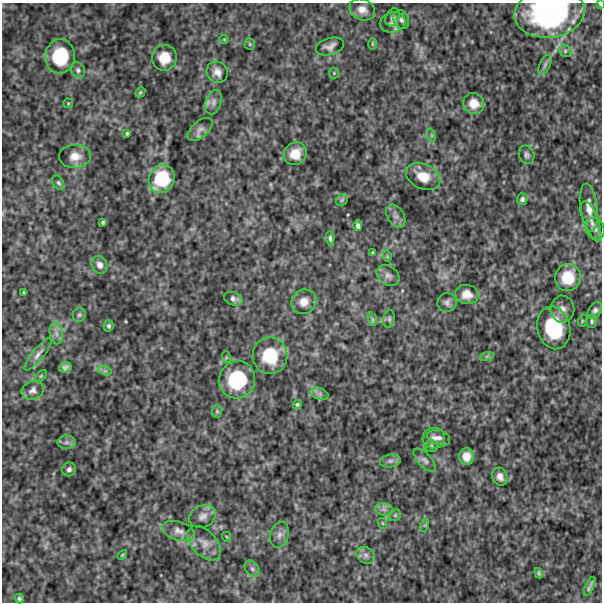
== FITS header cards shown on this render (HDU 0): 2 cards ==
NAXIS1  =                  600
NAXIS2  =                  600

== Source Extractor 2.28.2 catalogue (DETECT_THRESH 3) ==
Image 600 x 600 px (HDU 0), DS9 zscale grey, 1 PNG px = 1 image px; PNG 604 x 604 px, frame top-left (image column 1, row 600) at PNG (2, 3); each listed source drawn as its Kron ellipse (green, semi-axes under 4 px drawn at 4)
Background 509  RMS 130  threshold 385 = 3 sigma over >= 5 px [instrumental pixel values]
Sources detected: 95; all 95 listed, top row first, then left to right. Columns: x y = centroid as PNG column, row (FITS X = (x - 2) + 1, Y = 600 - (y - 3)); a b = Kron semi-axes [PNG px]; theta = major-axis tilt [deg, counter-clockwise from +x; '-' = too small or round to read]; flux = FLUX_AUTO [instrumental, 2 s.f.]
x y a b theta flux
600 4 4 3 - 8.5e+03
362 10 13 10 -23 7.0e+04
549 13 35 25 8 1.7e+06
393 17 9 6 62 2.5e+04
401 20 10 7 -67 3.2e+04
393 22 13 10 13 4.7e+04
224 39 4 4 - 8.4e+03
250 44 5 5 - 1.3e+04
372 44 6 4 90 9.3e+03
330 46 14 8 16 4.5e+04
565 51 6 5 - 2.2e+04
60 56 17 15 85 4.3e+05
164 58 13 12 - 1.6e+05
545 65 10 5 65 2.8e+04
78 70 8 6 -56 2.7e+04
217 72 11 10 - 5.8e+04
334 73 5 5 - 1.1e+04
140 92 5 4 - 1.1e+04
213 102 13 7 71 4.5e+04
68 103 5 4 - 9.8e+03
474 103 11 10 - 9.7e+04
200 129 15 8 40 4.8e+04
127 133 3 3 - 1.0e+04
431 135 7 4 -71 1.4e+04
295 154 12 11 - 1.3e+05
527 155 9 7 -67 2.9e+04
75 156 16 11 3 1.0e+05
423 177 18 12 -25 1.6e+05
162 179 14 12 62 3.5e+05
58 183 8 5 -58 1.7e+04
522 199 6 5 - 2.3e+04
342 200 6 5 - 1.5e+04
589 207 24 8 -83 1.1e+05
396 216 12 8 -58 4.5e+04
591 221 21 7 -70 7.4e+04
103 222 4 3 - 1.3e+04
358 225 5 4 - 2.5e+04
595 229 11 9 -67 5.2e+04
330 238 7 4 -85 2.1e+04
372 253 3 3 - 1.0e+04
387 256 6 3 -73 9.3e+03
100 265 9 7 -63 5.0e+04
388 275 12 9 -37 4.7e+04
568 277 13 13 - 2.3e+05
24 293 3 3 - 9.4e+03
467 294 12 9 -9 8.2e+04
233 299 9 6 -20 3.2e+04
304 302 13 12 - 8.9e+04
447 302 9 9 - 3.5e+04
562 309 13 12 - 5.5e+04
595 311 9 6 56 2.9e+04
79 315 7 6 - 1.9e+04
372 319 7 4 -71 1.6e+04
389 319 9 5 81 2.0e+04
582 321 6 4 72 9.0e+03
592 321 7 5 -88 2.0e+04
109 326 6 5 - 1.8e+04
554 328 21 16 -76 5.7e+05
56 333 11 6 -80 4.5e+04
38 354 20 5 51 4.6e+04
270 356 18 17 - 3.7e+05
487 356 7 4 19 1.7e+04
226 357 6 4 -72 1.1e+04
65 367 6 5 - 2.9e+04
105 371 7 4 -18 2.1e+04
41 376 7 4 45 1.3e+04
237 380 19 18 - 5.3e+05
33 390 11 9 23 4.2e+04
319 394 9 5 -19 2.9e+04
297 404 4 4 - 1.4e+04
217 411 6 5 - 1.3e+04
434 438 11 10 - 6.0e+04
439 438 12 7 -19 4.1e+04
66 442 9 6 2 3.2e+04
431 446 6 5 - 1.4e+04
466 456 8 7 - 7.6e+04
425 460 14 6 -47 4.0e+04
390 461 10 6 9 3.4e+04
69 469 7 6 - 2.8e+04
500 477 9 7 -67 5.0e+04
384 509 9 6 -8 3.4e+04
395 515 6 5 - 1.3e+04
203 516 14 10 27 5.8e+04
382 523 5 3 - 8.1e+03
425 525 7 4 72 1.3e+04
179 531 17 9 -17 6.1e+04
279 535 13 9 74 4.8e+04
227 537 5 3 - 7.3e+03
204 543 20 12 -46 1.1e+05
122 555 6 3 45 9.4e+03
366 555 9 8 - 4.0e+04
252 569 9 6 -50 2.9e+04
539 573 5 3 - 1.5e+04
590 586 10 2 65 2.0e+04
19 599 5 3 - 1.7e+04
At the frame edge (FLAGS 8, measured only in part): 2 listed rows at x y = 600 4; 549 13